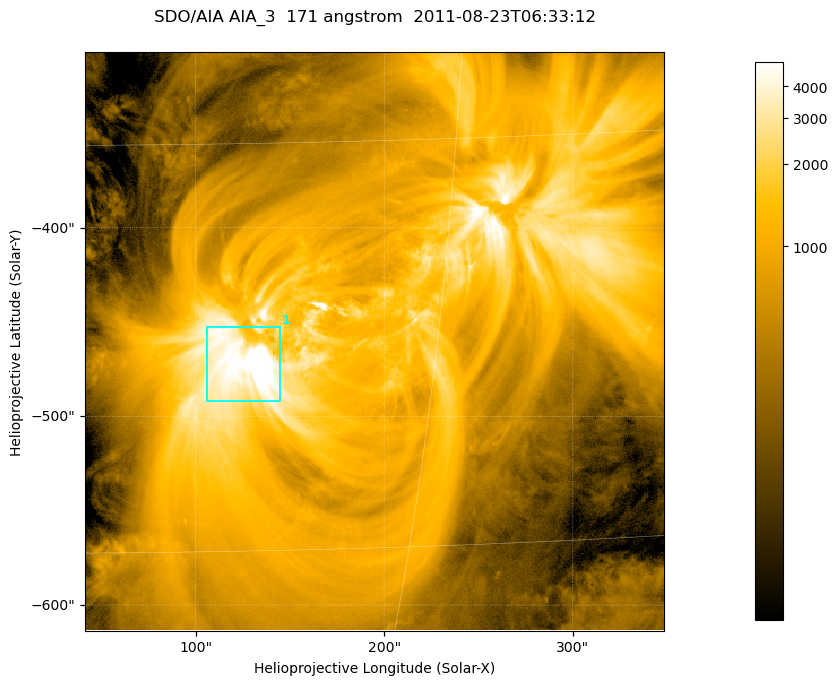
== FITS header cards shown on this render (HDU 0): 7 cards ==
TELESCOP= 'SDO/AIA '
INSTRUME= 'AIA_3   '
WAVELNTH=                  171
WAVEUNIT= 'angstrom'
DATE-OBS= '2011-08-23T06:33:12.34'
CTYPE1  = 'HPLN-TAN'
CTYPE2  = 'HPLT-TAN'

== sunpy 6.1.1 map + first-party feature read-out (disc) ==
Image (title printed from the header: SDO/AIA AIA_3  171 angstrom  2011-08-23T06:33:12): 512 x 512 px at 0.599 arcsec/px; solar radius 949 arcsec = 1582 px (partial field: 3.3% of the solar disc is inside the frame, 100% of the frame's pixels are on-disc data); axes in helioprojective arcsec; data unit not stated in the header (colour bar unlabelled)
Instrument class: DISC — disc imager (sunpy class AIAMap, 171 A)
Bright regions (active regions / flare kernels): reference = the on-disc median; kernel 5 px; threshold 5 sigma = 3277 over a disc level ~817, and >= 1.15x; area >= 262 px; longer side >= 6 px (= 3.6 arcsec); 1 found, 1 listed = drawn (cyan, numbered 1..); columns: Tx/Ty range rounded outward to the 2 arcsec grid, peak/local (2 s.f.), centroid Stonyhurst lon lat
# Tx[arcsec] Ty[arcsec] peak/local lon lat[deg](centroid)
1 106..146 -492..-452 11 +8 -23